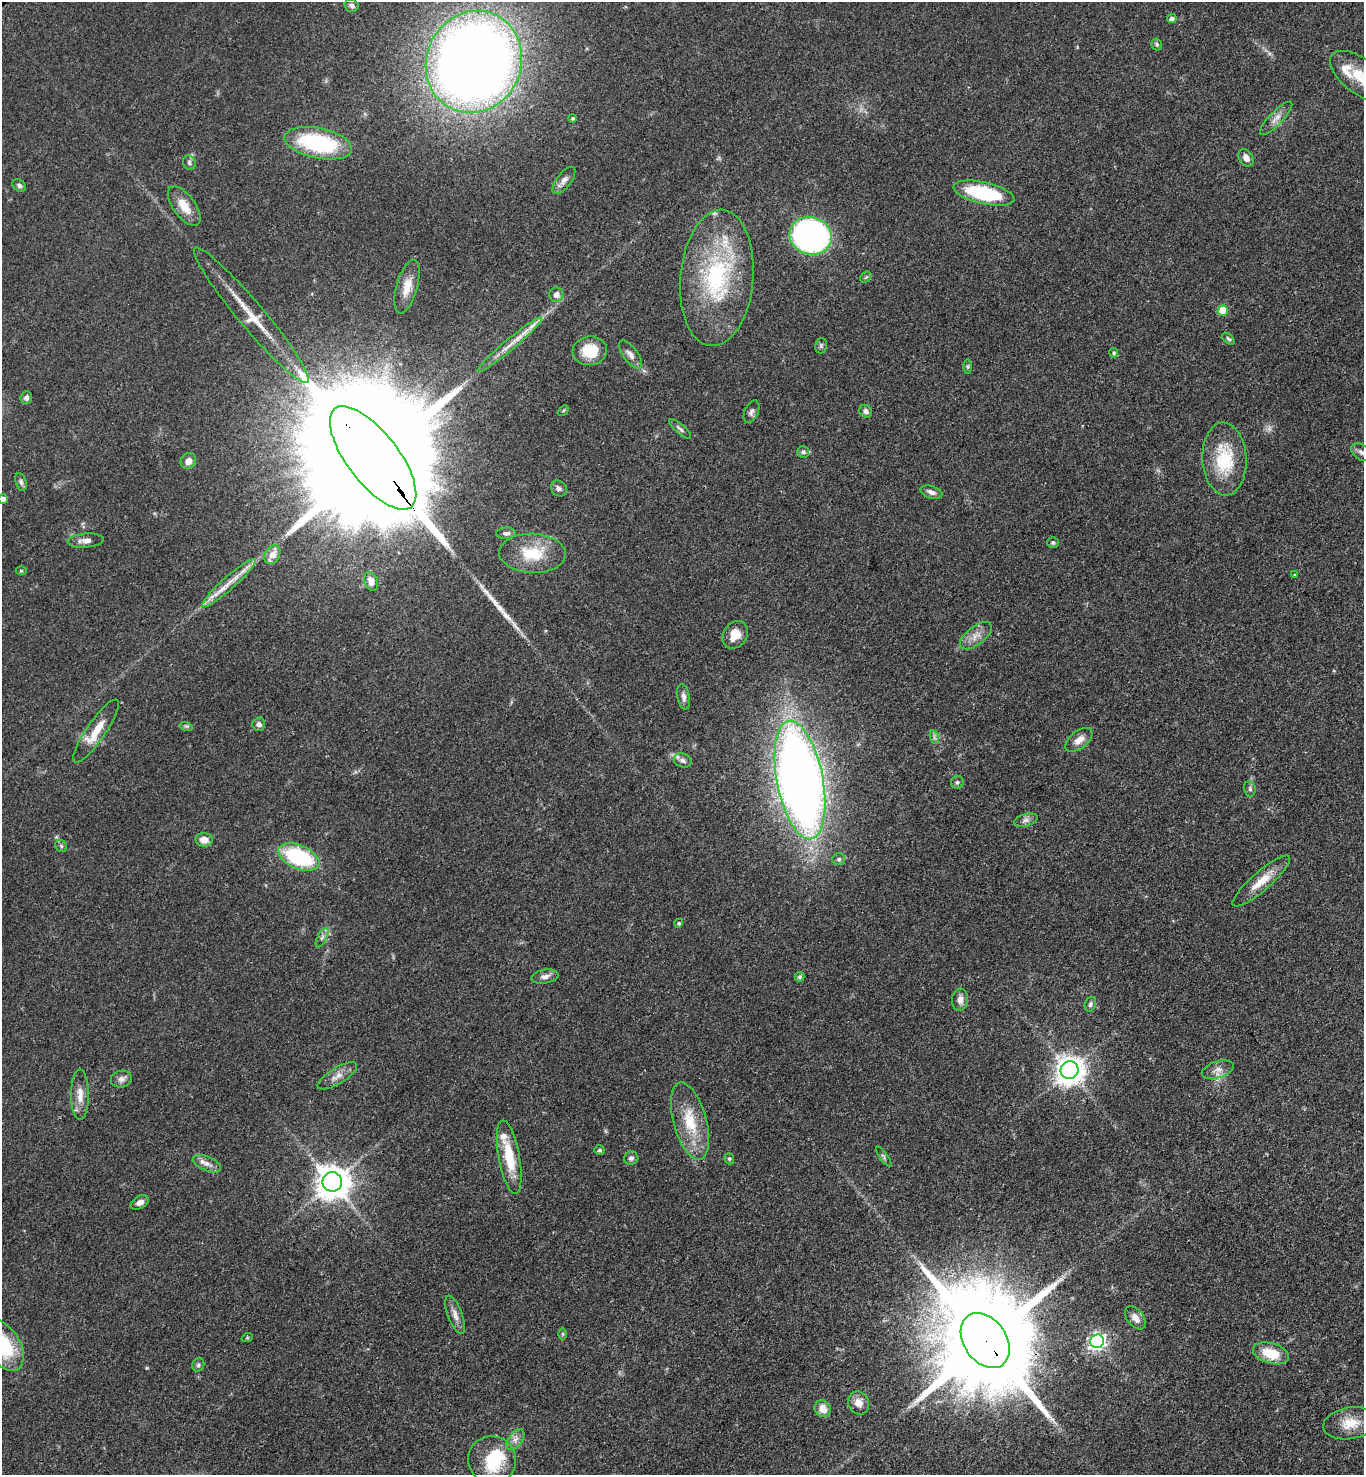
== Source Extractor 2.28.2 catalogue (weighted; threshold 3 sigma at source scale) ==
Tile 6 of 4 x 4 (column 2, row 2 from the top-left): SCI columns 1612-2973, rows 3046-4518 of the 6090 x 6092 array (HDU 1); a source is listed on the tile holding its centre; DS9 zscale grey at full resolution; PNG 1366 x 1477 px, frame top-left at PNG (2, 2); each listed source drawn as its Kron ellipse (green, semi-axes under 4 px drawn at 4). Shown black and unused: <1% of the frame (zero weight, under 3 of 4 exposures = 6% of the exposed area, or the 3 px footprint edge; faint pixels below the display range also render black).
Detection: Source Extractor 2.28.2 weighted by HDU 2 'WHT'; one run over the whole footprint, this tile lists its part. Background 0.0438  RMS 0.0052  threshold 0.0233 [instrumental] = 3 sigma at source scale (4.5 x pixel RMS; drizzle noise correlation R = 1.50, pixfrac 1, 0.05/0.05 arcsec/px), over >= 5 px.
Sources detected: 110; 1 inside a brighter object's white glare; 1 long thin detection or spike segment (spike, bleed or trail) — neither listed nor drawn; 5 inside a brighter listed object's ellipse — not listed separately; the other 103 listed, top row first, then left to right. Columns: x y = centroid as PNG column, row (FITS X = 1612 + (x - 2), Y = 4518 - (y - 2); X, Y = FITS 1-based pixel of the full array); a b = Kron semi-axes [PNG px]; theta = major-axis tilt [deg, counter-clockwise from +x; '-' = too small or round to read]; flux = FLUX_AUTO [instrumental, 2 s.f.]
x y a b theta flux
351 6 7 6 - 1.5
1172 18 5 4 - 1.6
1157 44 6 5 - 0.92
474 62 52 47 63 690
1361 77 36 17 -37 15
573 118 4 4 - 0.67
1276 118 22 6 46 3.7
318 143 34 15 -11 51
1246 158 9 6 -58 3.1
189 163 7 6 - 1.3
564 180 16 7 53 3
19 185 7 5 -34 1.3
984 193 31 10 -13 38
184 206 23 11 -54 8
811 236 21 18 -20 200
866 277 6 4 43 0.75
717 278 68 36 85 68
407 287 27 10 74 7.5
556 295 7 7 - 2.6
1223 310 5 5 - 11
251 315 87 13 -50 20
1228 339 7 4 -44 0.91
510 345 42 5 40 7.7
821 346 8 5 75 0.95
590 351 17 14 8 14
1114 353 5 4 - 0.85
630 354 17 7 -53 3.1
968 367 7 4 -90 0.68
26 397 6 5 - 1.8
563 410 6 4 45 0.61
866 411 7 6 - 1.5
752 412 12 7 66 1.8
680 429 14 4 -41 1.4
803 452 6 6 - 1.1
1361 452 11 7 -37 2.4
373 458 62 25 -52 48000
1224 459 36 22 -87 25
188 461 8 7 - 3.3
21 482 9 5 -75 1.3
559 488 8 7 - 1.8
931 492 11 6 -18 2.2
3 499 5 4 - 3.2
506 533 10 6 1 1.7
86 540 18 7 4 3.1
1053 543 5 5 - 0.85
532 553 33 19 -2 19
272 555 10 7 60 6.3
21 571 5 3 - 0.55
1295 575 4 4 - 0.61
371 581 10 6 -70 4.1
229 583 35 6 42 8.4
735 635 15 11 56 7.1
976 636 19 9 38 4.9
684 697 13 6 -80 2.2
259 724 6 6 - 1.5
186 726 7 4 -17 0.84
96 731 37 9 56 11
934 737 7 4 -72 1.1
1079 740 16 8 39 4.1
683 760 9 6 -22 2
800 780 60 23 -79 540
957 782 6 6 - 1
1250 789 8 5 -76 1.2
1026 820 12 6 16 2.1
204 840 8 7 - 4.7
61 846 6 5 - 0.86
299 857 22 11 -22 43
839 859 6 6 - 1.1
1261 881 37 9 41 9.7
679 923 4 4 - 0.79
322 937 11 4 63 1.6
545 977 13 7 10 2.4
800 977 5 4 - 1
960 1000 11 8 85 2.9
1090 1004 7 5 71 1.2
1070 1070 9 8 - 620
1218 1070 16 8 18 3.6
337 1076 22 8 31 4.2
121 1079 10 8 15 2.3
80 1095 25 9 90 5.6
690 1121 40 16 -75 18
599 1150 5 5 - 0.97
509 1157 37 10 -80 16
884 1157 12 3 -55 0.87
631 1158 7 6 - 1.3
729 1159 6 4 -69 0.76
207 1164 15 7 -22 3.2
332 1182 10 10 - 920
140 1202 10 6 30 2.6
455 1315 20 7 -70 3.6
1135 1318 13 8 -51 4
563 1334 6 4 90 0.59
247 1338 6 3 18 0.48
985 1340 30 21 -55 15000
1097 1341 7 6 - 170
3 1345 28 17 -58 28
1271 1353 18 10 -16 14
198 1365 7 5 66 1.1
859 1403 12 10 -65 4.3
823 1409 9 7 -54 5.4
1350 1423 27 16 9 10
515 1440 12 6 51 2.7
492 1460 24 23 - 23
Overlapping masked pixels (flux is a lower limit): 3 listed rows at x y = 717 278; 373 458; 985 1340
Isophote crosses this tile's border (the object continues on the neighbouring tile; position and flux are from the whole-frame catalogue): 4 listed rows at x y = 1361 77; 1361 452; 3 499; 3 1345